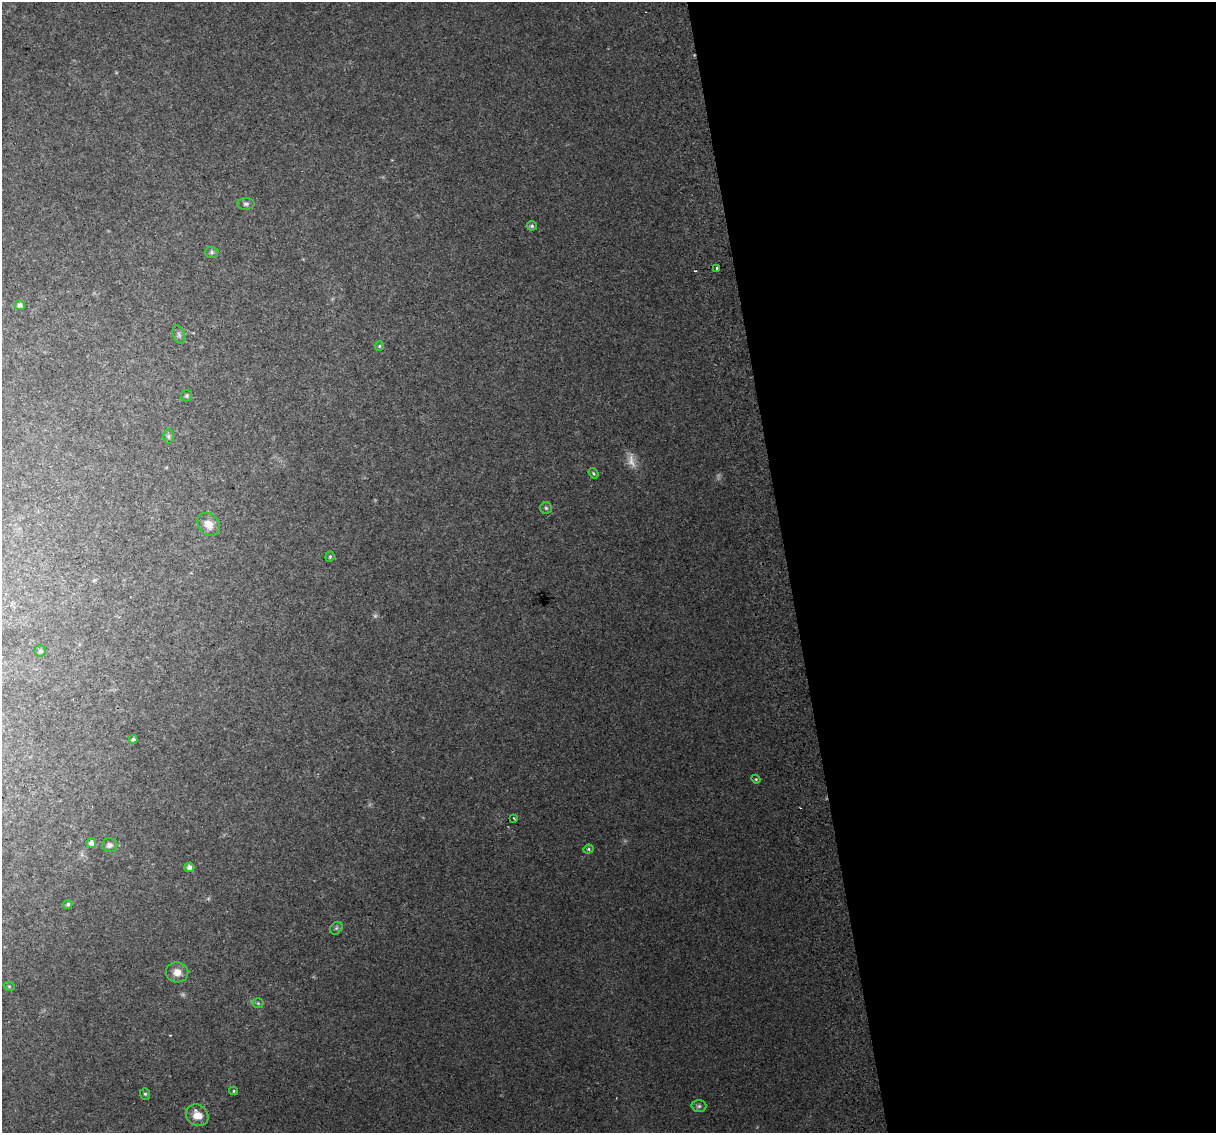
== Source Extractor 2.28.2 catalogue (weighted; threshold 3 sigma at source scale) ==
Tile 8 of 4 x 4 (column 4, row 2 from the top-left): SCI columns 3684-4897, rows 2344-3474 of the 4939 x 4638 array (HDU 1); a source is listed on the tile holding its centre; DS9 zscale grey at full resolution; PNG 1218 x 1135 px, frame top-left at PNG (2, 2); each listed source drawn as its Kron ellipse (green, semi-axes under 4 px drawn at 4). Shown black and unused: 35% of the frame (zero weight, under 2 of 3 exposures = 2% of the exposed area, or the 3 px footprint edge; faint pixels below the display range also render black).
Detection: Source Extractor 2.28.2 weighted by HDU 2 'WHT'; one run over the whole footprint, this tile lists its part. Background 0.0216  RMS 0.0096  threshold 0.0433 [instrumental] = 3 sigma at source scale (4.5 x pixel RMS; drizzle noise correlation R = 1.50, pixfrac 1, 0.0396/0.0396 arcsec/px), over >= 5 px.
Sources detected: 36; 4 too faint to see at this stretch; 2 cosmic-ray / hot-pixel residue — neither listed nor drawn; the other 30 listed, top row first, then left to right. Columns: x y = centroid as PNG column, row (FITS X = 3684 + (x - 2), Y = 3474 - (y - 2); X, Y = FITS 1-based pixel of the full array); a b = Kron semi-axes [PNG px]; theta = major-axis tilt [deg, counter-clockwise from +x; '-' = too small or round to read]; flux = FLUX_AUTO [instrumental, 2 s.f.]
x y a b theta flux
246 204 8 6 2 2.4
532 226 5 5 - 2
212 252 7 5 -1 1.8
717 268 3 3 - 8.3
20 305 5 4 - 4.6
179 335 9 6 -71 2.6
379 346 5 4 - 1.3
187 396 6 5 - 1.6
168 436 7 5 -90 1.8
593 473 5 4 - 1.5
546 508 6 5 - 1.8
209 524 12 10 -51 9.8
330 557 5 4 - 1.3
40 651 5 5 - 1.8
133 739 4 4 - 2.5
756 779 4 4 - 1.1
514 818 3 2 - 1.1
91 843 5 5 - 4.4
109 845 8 7 - 3.3
588 849 5 4 - 1.4
189 867 5 5 - 4.6
68 904 5 4 - 2.2
336 928 7 5 46 2
177 972 11 10 - 9.3
9 986 6 3 -19 0.98
258 1003 5 5 - 1.2
234 1091 4 4 - 1.1
145 1094 6 5 - 1.8
699 1106 7 6 - 2.4
197 1115 12 10 -37 14